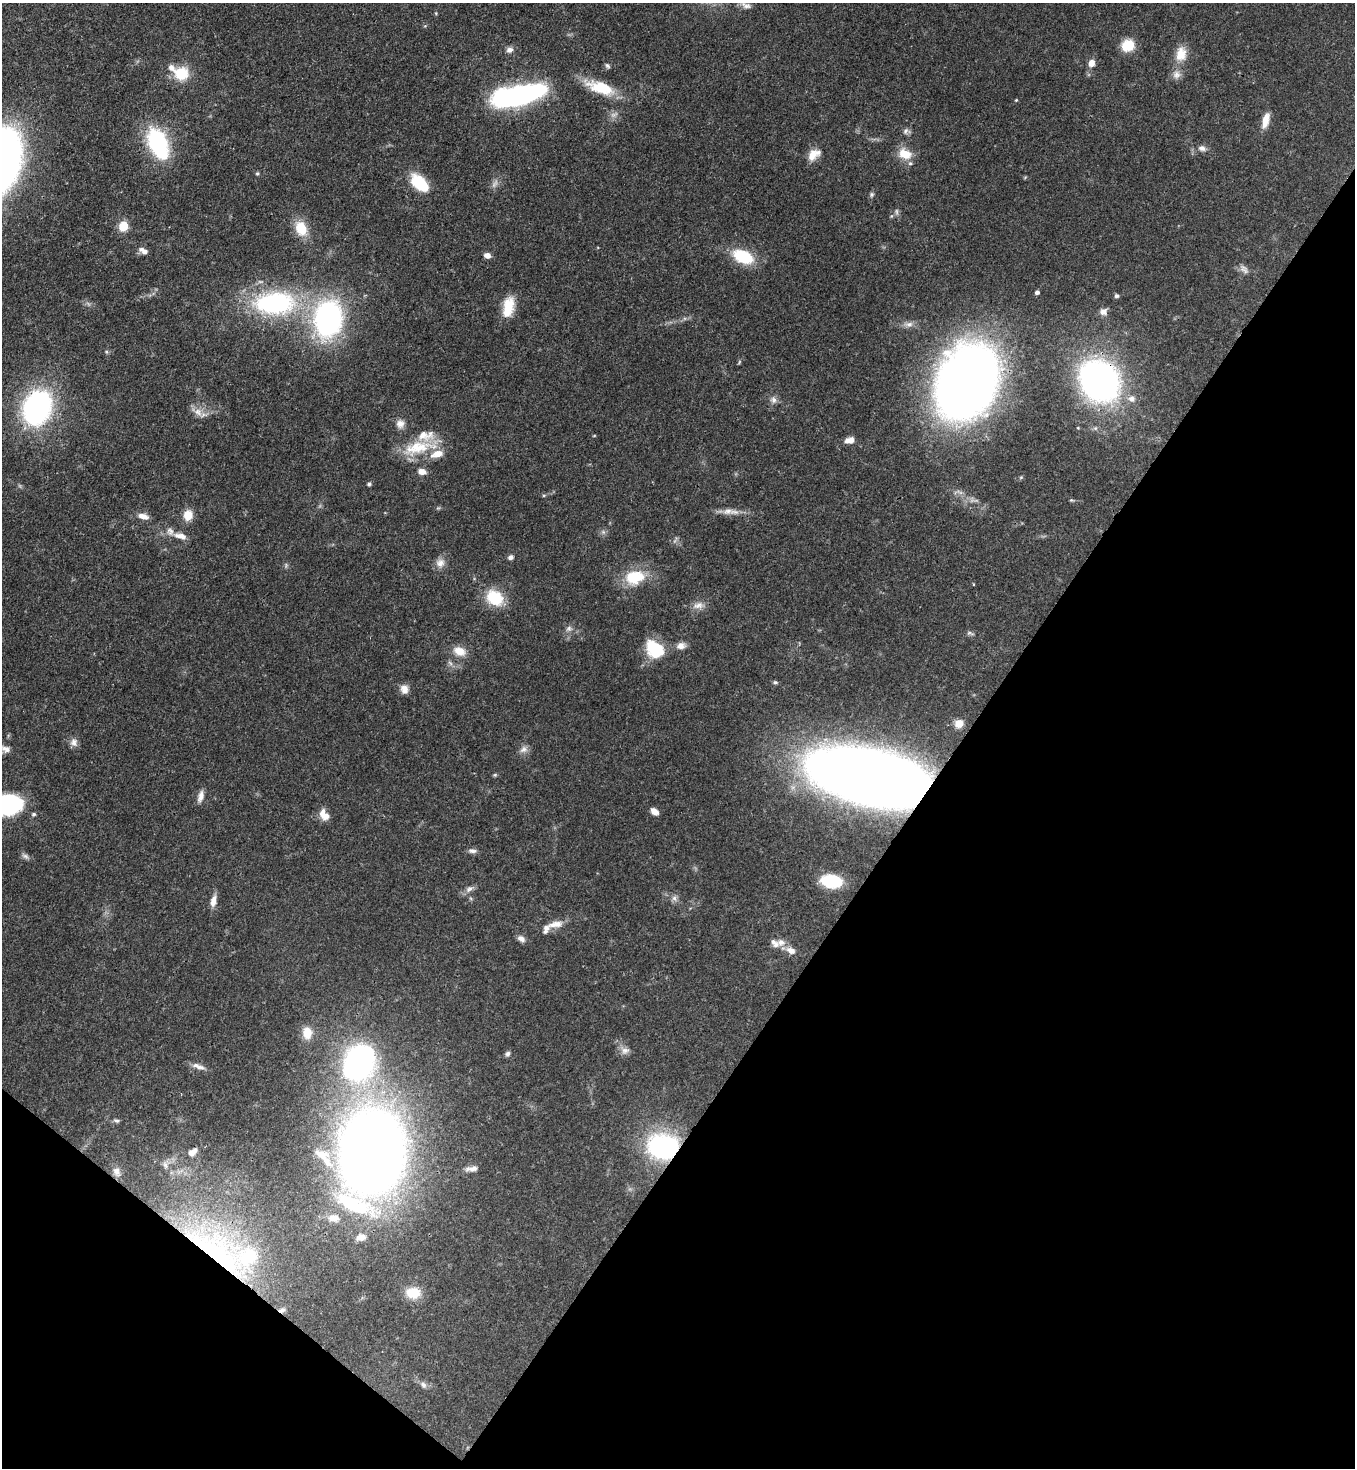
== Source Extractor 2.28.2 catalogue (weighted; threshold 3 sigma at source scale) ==
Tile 15 of 4 x 4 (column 3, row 4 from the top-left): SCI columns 2933-4285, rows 59-1524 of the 6003 x 5981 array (HDU 1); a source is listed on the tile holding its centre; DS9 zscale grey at full resolution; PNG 1357 x 1470 px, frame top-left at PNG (2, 3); no overlay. Shown black and unused: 34% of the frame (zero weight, under 3 of 4 exposures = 7% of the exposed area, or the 3 px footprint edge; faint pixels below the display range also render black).
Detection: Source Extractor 2.28.2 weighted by HDU 2 'WHT'; one run over the whole footprint, this tile lists its part. Background 0.0852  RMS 0.0039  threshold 0.0175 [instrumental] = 3 sigma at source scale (4.5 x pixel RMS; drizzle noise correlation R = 1.50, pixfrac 1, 0.05/0.05 arcsec/px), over >= 5 px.
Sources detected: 117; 2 too faint to see at this stretch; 1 inside a brighter object's white glare — not listed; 12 inside a brighter listed object's ellipse — not listed separately; the other 102 listed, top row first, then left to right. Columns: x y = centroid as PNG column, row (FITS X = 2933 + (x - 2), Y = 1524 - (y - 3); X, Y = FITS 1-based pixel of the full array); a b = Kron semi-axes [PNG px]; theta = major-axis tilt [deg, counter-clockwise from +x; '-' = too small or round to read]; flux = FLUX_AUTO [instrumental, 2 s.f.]
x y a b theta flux
746 5 14 7 -17 2
1128 45 13 11 28 8.9
510 50 9 7 23 1.7
1181 54 21 15 83 6.6
1091 63 7 6 - 3.3
607 66 8 5 -45 0.74
181 73 18 16 -6 10
1176 75 12 10 50 2.5
600 87 36 14 -19 14
519 95 32 10 12 190
1016 100 4 4 - 0.32
1266 121 20 8 74 4.3
906 131 10 6 61 1.3
157 142 20 14 -65 46
1202 148 11 8 -11 1.9
905 154 17 12 -24 6.8
812 155 16 12 54 4.7
257 173 5 4 - 0.53
419 183 22 13 -43 14
872 194 6 6 - 0.77
897 211 9 4 -87 0.82
123 226 11 10 - 5.5
301 228 19 14 -69 8.4
144 251 11 6 -24 2.2
487 255 7 5 -13 2.4
743 257 23 14 -23 16
1244 269 14 7 -49 1.8
1037 292 4 4 - 1.2
1116 296 6 6 - 0.8
274 303 42 23 3 61
508 307 24 12 79 9.1
1103 312 9 8 - 2.1
328 319 40 29 83 80
909 324 12 7 -1 2
1099 381 24 20 -50 200
966 382 55 41 62 420
1132 399 9 8 - 2.3
773 400 9 8 - 1.7
37 408 36 26 67 75
198 412 12 10 -40 3.4
400 424 12 11 - 2.6
594 436 5 3 - 0.29
849 440 11 7 14 2.9
418 447 49 16 10 16
422 471 10 7 -13 2.6
369 484 5 4 - 0.96
1071 500 6 4 -11 0.49
728 511 15 9 2 3
188 515 12 10 76 5
143 516 14 7 -15 2.9
603 532 6 5 - 0.87
180 536 21 8 -11 4.2
511 557 6 5 - 1.3
440 563 13 12 - 3
634 577 26 18 12 14
495 598 18 14 -36 15
698 605 15 9 13 3
569 628 9 7 45 1.4
681 646 10 8 7 2.7
654 649 23 17 -45 14
459 651 17 11 -21 4.9
775 682 7 5 -13 0.72
404 689 11 9 -68 2.7
959 723 8 7 - 6.2
74 742 11 10 - 2
4 749 22 10 -5 3.7
523 749 12 9 31 2
495 775 5 4 - 0.5
870 777 76 36 -12 830
201 796 15 7 77 2.5
6 805 26 18 7 49
654 811 9 6 -38 2.7
34 814 5 5 - 0.74
326 816 11 9 29 2.9
473 851 11 6 -5 1.4
25 856 11 6 -29 1.3
831 881 20 12 -8 20
469 889 11 7 36 1.8
674 898 8 7 - 1.4
213 901 15 7 79 2.9
556 924 20 8 8 4
521 939 11 7 -35 1.7
781 942 17 9 15 3
791 950 12 8 -27 3
307 1033 14 10 -84 6.2
625 1051 11 9 16 2.3
508 1054 7 6 - 0.95
359 1062 26 20 60 140
198 1066 21 6 -18 2.3
116 1121 8 5 -17 0.79
663 1146 27 22 -1 57
193 1152 12 7 37 2.6
372 1152 53 40 84 640
321 1154 24 13 -17 6.3
165 1165 11 5 -71 1.4
472 1168 15 6 9 2.4
116 1172 13 9 -65 2.3
353 1204 62 21 -22 33
361 1237 10 8 4 3.4
216 1250 97 42 -36 95
413 1293 17 12 -3 7.8
423 1385 10 7 -41 1.6
Overlapping masked pixels (flux is a lower limit): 5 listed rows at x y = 1099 381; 966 382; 870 777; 663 1146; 216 1250
Isophote crosses this tile's border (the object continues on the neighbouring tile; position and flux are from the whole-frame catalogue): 2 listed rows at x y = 4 749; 6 805